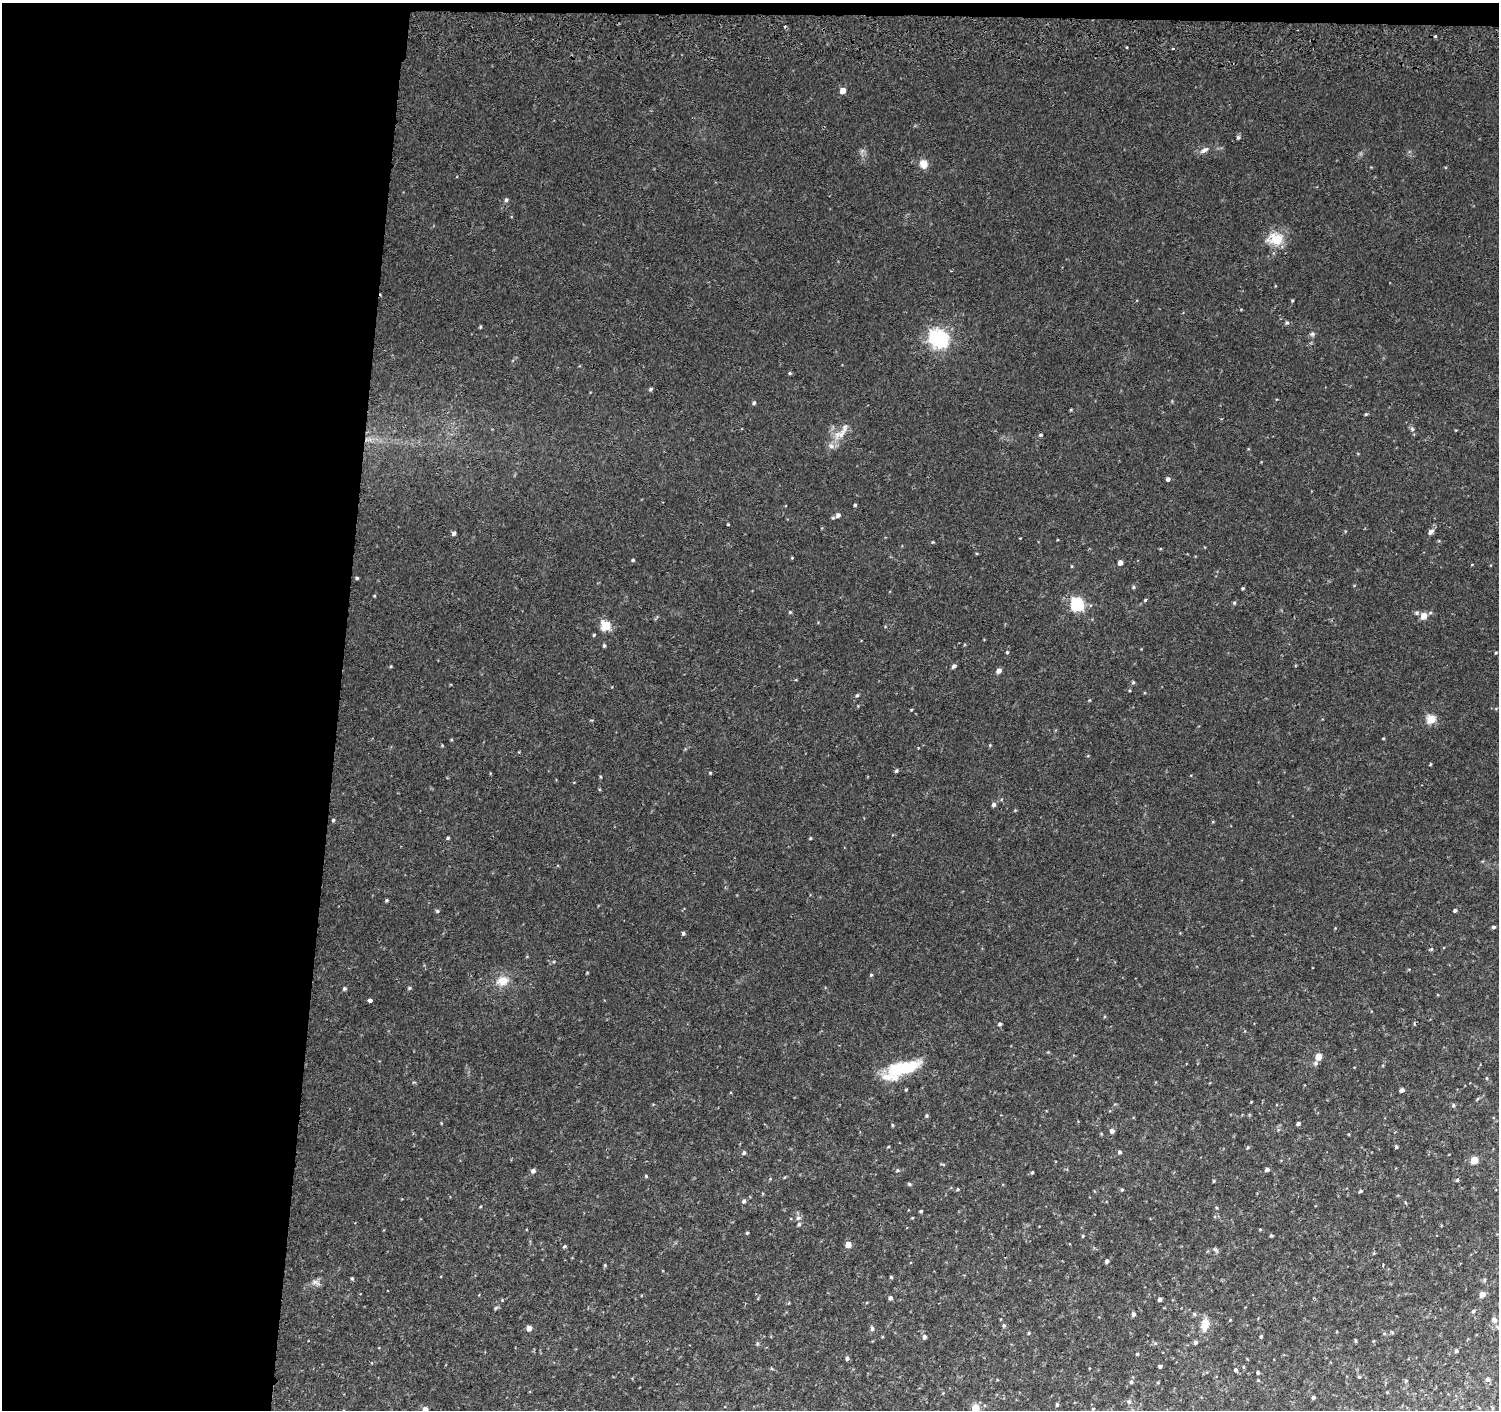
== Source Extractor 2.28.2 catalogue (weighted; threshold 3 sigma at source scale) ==
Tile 1 of 3 x 3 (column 1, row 1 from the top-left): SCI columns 5-1501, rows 3092-4499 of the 4511 x 4830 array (HDU 1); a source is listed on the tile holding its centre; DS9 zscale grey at full resolution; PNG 1501 x 1412 px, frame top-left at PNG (2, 3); no overlay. Shown black and unused: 23% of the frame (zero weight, under 2 of 3 exposures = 3% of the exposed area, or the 3 px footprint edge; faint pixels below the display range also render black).
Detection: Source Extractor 2.28.2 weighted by HDU 2 'WHT'; one run over the whole footprint, this tile lists its part. Background 0.0346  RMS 0.0057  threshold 0.0258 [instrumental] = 3 sigma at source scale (4.5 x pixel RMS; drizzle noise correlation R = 1.50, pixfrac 1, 0.0396/0.0396 arcsec/px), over >= 5 px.
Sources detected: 180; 1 too faint to see at this stretch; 2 cosmic-ray / hot-pixel residue — not listed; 5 inside a brighter listed object's ellipse — not listed separately; the other 172 listed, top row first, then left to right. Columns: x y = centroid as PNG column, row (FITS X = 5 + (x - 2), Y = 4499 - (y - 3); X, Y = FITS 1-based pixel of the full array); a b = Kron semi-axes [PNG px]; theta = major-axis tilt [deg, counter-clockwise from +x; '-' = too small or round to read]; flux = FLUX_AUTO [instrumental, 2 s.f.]
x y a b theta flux
1435 37 3 3 - 3
1127 47 3 3 - 1.8
843 91 5 5 - 5.5
1238 137 5 5 - 1.1
1204 150 13 6 30 2.8
923 164 11 9 -70 5.1
506 200 6 5 - 1.2
1275 239 24 18 0 12
1292 300 4 3 - 0.6
1287 323 5 5 - 1
480 327 4 3 - 0.67
1312 334 8 5 1 1.3
939 339 14 12 -37 60
790 373 5 4 - 0.74
651 389 5 4 - 1
754 403 5 4 - 1.1
1071 410 4 3 - 0.6
1366 414 5 3 - 0.74
1412 429 7 5 -68 1.3
840 434 22 12 26 8.4
1040 435 5 4 - 0.87
368 440 13 4 5 2.8
1168 479 5 4 - 1.8
855 505 3 3 - 0.89
838 515 6 5 - 2.2
728 524 4 3 - 0.5
1431 532 10 6 46 2.1
454 533 5 4 - 1.7
933 542 4 4 - 0.52
792 558 4 3 - 0.5
633 560 4 4 - 0.71
1120 563 5 4 - 3.1
1472 564 4 3 - 0.41
1071 566 5 3 - 0.53
357 578 4 3 - 0.77
1133 587 5 5 - 0.83
1243 588 4 3 - 0.73
374 596 3 3 - 0.5
1145 600 4 3 - 0.67
1234 603 5 4 - 0.79
1077 604 6 6 - 88
790 612 4 4 - 0.69
1417 613 6 5 - 1.3
1424 616 5 5 - 8.9
606 626 5 5 - 34
885 627 5 3 - 0.46
594 635 4 3 - 0.59
604 645 4 4 - 0.92
1007 652 4 3 - 0.73
1496 653 4 3 - 0.58
391 666 5 3 - 0.54
954 666 6 4 39 1.4
999 671 5 4 - 2.8
1133 682 4 4 - 0.8
857 695 5 4 - 0.76
911 710 4 3 - 0.53
1431 719 5 5 - 24
1383 738 4 3 - 0.48
451 740 4 3 - 0.51
990 745 4 4 - 0.55
896 771 5 5 - 0.85
490 773 4 3 - 0.44
710 773 4 4 - 0.6
601 777 4 3 - 0.5
994 804 5 5 - 1.7
333 820 4 4 - 0.92
448 838 4 4 - 0.78
810 838 4 3 - 0.57
387 900 4 3 - 0.84
1455 910 4 3 - 1.2
437 911 5 4 - 0.92
1493 927 4 4 - 1.2
1335 928 3 3 - 0.37
683 933 4 4 - 1.1
1431 949 5 4 - 0.71
587 973 5 3 - 0.44
871 975 4 4 - 0.72
502 981 16 12 13 8.7
409 988 5 4 - 0.84
344 989 5 5 - 0.92
370 1000 4 3 - 4.5
1000 1024 5 4 - 1.2
1318 1057 8 7 - 4.4
901 1068 37 12 15 31
1486 1078 5 3 - 0.52
1402 1090 4 4 - 2
1477 1099 7 3 52 0.64
1453 1105 6 5 - 1.1
926 1116 5 4 - 0.9
1298 1124 4 3 - 1.5
892 1125 4 3 - 0.7
1112 1131 5 5 - 2.1
888 1147 4 3 - 0.52
1248 1147 5 4 - 0.6
1396 1147 4 4 - 0.88
1120 1152 5 4 - 1.3
744 1153 5 5 - 1.2
1474 1160 5 5 - 14
943 1164 7 3 -13 0.61
897 1170 6 5 - 1
1267 1170 5 4 - 1.9
533 1171 5 5 - 2.1
1032 1172 4 3 - 0.61
646 1176 4 4 - 0.64
1457 1180 4 4 - 0.81
1214 1181 4 3 - 0.6
909 1184 6 4 -18 0.83
958 1189 5 4 - 0.73
1122 1190 4 4 - 0.88
1360 1191 6 4 27 0.79
744 1201 5 5 - 1.3
480 1207 4 3 - 0.48
921 1211 3 3 - 0.88
798 1218 7 6 - 2.1
912 1218 4 3 - 0.47
1260 1229 4 3 - 0.5
747 1233 4 3 - 0.82
1083 1236 4 3 - 0.63
1271 1236 4 3 - 0.76
848 1244 5 5 - 6.1
564 1246 5 4 - 0.85
1215 1250 8 5 -41 1.4
1374 1253 5 3 - 0.49
1107 1261 5 4 - 1.6
605 1265 4 4 - 0.63
1383 1265 3 2 - 0.49
891 1277 4 4 - 0.77
352 1278 5 4 - 0.76
1484 1280 6 5 - 0.87
316 1282 13 7 -25 2.6
1482 1294 5 5 - 5.1
890 1298 4 4 - 1.7
1160 1299 4 4 - 1.9
502 1300 4 4 - 0.54
495 1308 6 4 28 0.92
1473 1311 5 4 - 0.93
1133 1314 5 4 - 1.9
1194 1314 6 5 - 1
1230 1320 4 4 - 0.44
1494 1320 7 6 - 2.1
1205 1324 18 9 82 7.3
1004 1325 6 5 - 0.93
1497 1327 7 5 -23 1.1
529 1328 5 4 - 3.9
872 1328 6 5 - 1.6
1392 1332 6 3 -45 0.57
1029 1333 4 3 - 0.63
924 1337 5 5 - 1.7
1261 1337 5 3 - 0.79
1355 1340 4 3 - 0.63
1195 1342 5 5 - 1.2
757 1344 6 4 84 0.86
1456 1351 4 4 - 1.2
1137 1354 4 3 - 0.79
847 1358 5 4 - 1.3
1160 1366 4 3 - 1.2
772 1368 5 3 - 0.66
1235 1370 5 5 - 1.1
1258 1372 4 3 - 0.89
1359 1377 4 3 - 1.8
1487 1379 6 5 - 1.4
1258 1380 4 4 - 0.48
1406 1381 5 4 - 0.68
1131 1382 5 5 - 1.3
1158 1383 5 3 - 0.5
1387 1392 4 3 - 0.46
1313 1397 4 4 - 1.2
1129 1402 7 6 - 1.3
1057 1405 5 4 - 0.95
975 1408 5 5 - 15
425 1409 5 5 - 2.6
1093 1409 4 4 - 0.62
Overlapping masked pixels (flux is a lower limit): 1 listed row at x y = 368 440
Isophote crosses this tile's border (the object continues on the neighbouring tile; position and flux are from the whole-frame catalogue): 3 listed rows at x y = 1497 1327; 975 1408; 425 1409